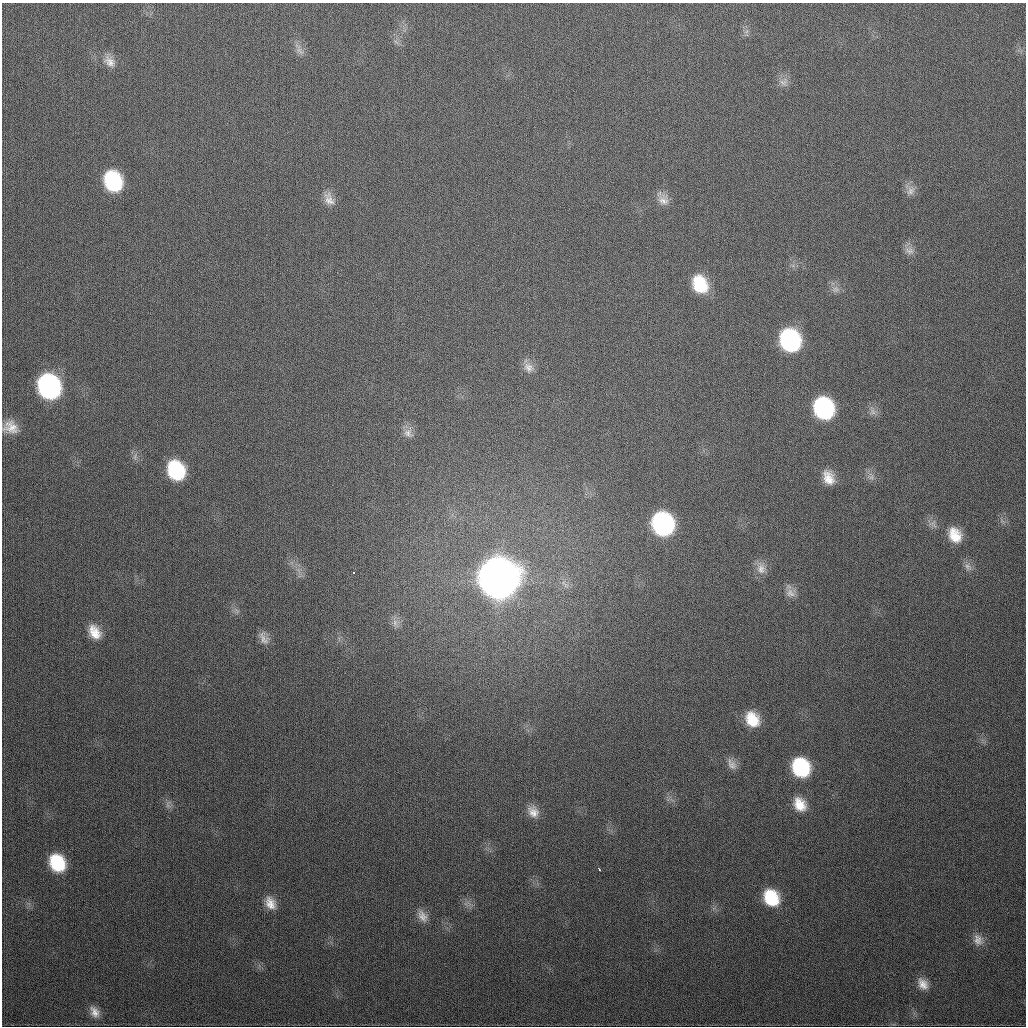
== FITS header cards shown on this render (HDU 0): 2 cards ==
NAXIS1  =                 1024
NAXIS2  =                 1024

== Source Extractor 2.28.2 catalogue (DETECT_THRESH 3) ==
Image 1024 x 1024 px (HDU 0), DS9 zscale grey, 1 PNG px = 1 image px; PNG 1028 x 1028 px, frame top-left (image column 1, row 1024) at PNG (2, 3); no overlay
Background 334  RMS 13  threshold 37.8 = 3 sigma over >= 5 px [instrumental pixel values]
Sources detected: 45; all 45 listed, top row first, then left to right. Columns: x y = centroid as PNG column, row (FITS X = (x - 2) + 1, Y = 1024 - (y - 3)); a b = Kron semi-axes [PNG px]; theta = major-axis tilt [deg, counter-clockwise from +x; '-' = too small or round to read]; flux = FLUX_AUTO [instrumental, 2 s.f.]
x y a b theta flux
300 51 13 7 -45 4.6e+03
110 62 18 12 -50 9.5e+03
784 82 13 11 24 5.9e+03
113 181 18 14 -67 7.8e+04
911 191 14 11 52 6.2e+03
329 199 18 10 -62 8.0e+03
663 200 15 14 - 8.2e+03
909 251 14 10 -12 5.4e+03
700 284 18 14 -64 3.3e+04
835 289 12 9 30 4.8e+03
790 340 18 15 -67 1.3e+05
528 367 15 11 -41 7.0e+03
49 386 18 14 -64 2.3e+05
824 408 17 14 -67 1.2e+05
873 412 9 9 - 4.4e+03
11 427 18 14 -21 1.2e+04
408 433 14 10 -33 5.8e+03
176 470 17 13 -63 6.5e+04
871 477 12 8 -81 5.0e+03
828 478 17 12 -69 1.3e+04
663 524 17 15 -65 1.7e+05
955 535 17 13 -64 1.8e+04
968 567 12 8 -47 4.6e+03
761 568 17 12 -78 8.9e+03
353 573 3 3 - 2.1e+03
498 578 19 17 -65 3.5e+06
790 593 15 13 -19 7.6e+03
237 611 8 5 -56 2.2e+03
395 623 12 7 83 4.8e+03
94 632 19 13 -59 1.5e+04
264 638 18 10 -63 6.9e+03
752 719 17 13 -58 2.2e+04
732 764 16 10 -56 6.3e+03
801 767 16 14 -60 7.3e+04
168 804 13 6 85 3.7e+03
800 804 18 14 -57 1.6e+04
533 812 17 13 -54 9.6e+03
57 863 16 13 -60 4.7e+04
599 869 4 2 - 2.7e+03
771 898 17 14 -58 3.9e+04
270 903 17 12 -60 1.1e+04
422 916 17 10 -57 7.8e+03
978 940 16 13 -71 8.4e+03
923 984 16 11 -58 9.5e+03
95 1012 16 11 -56 8.4e+03